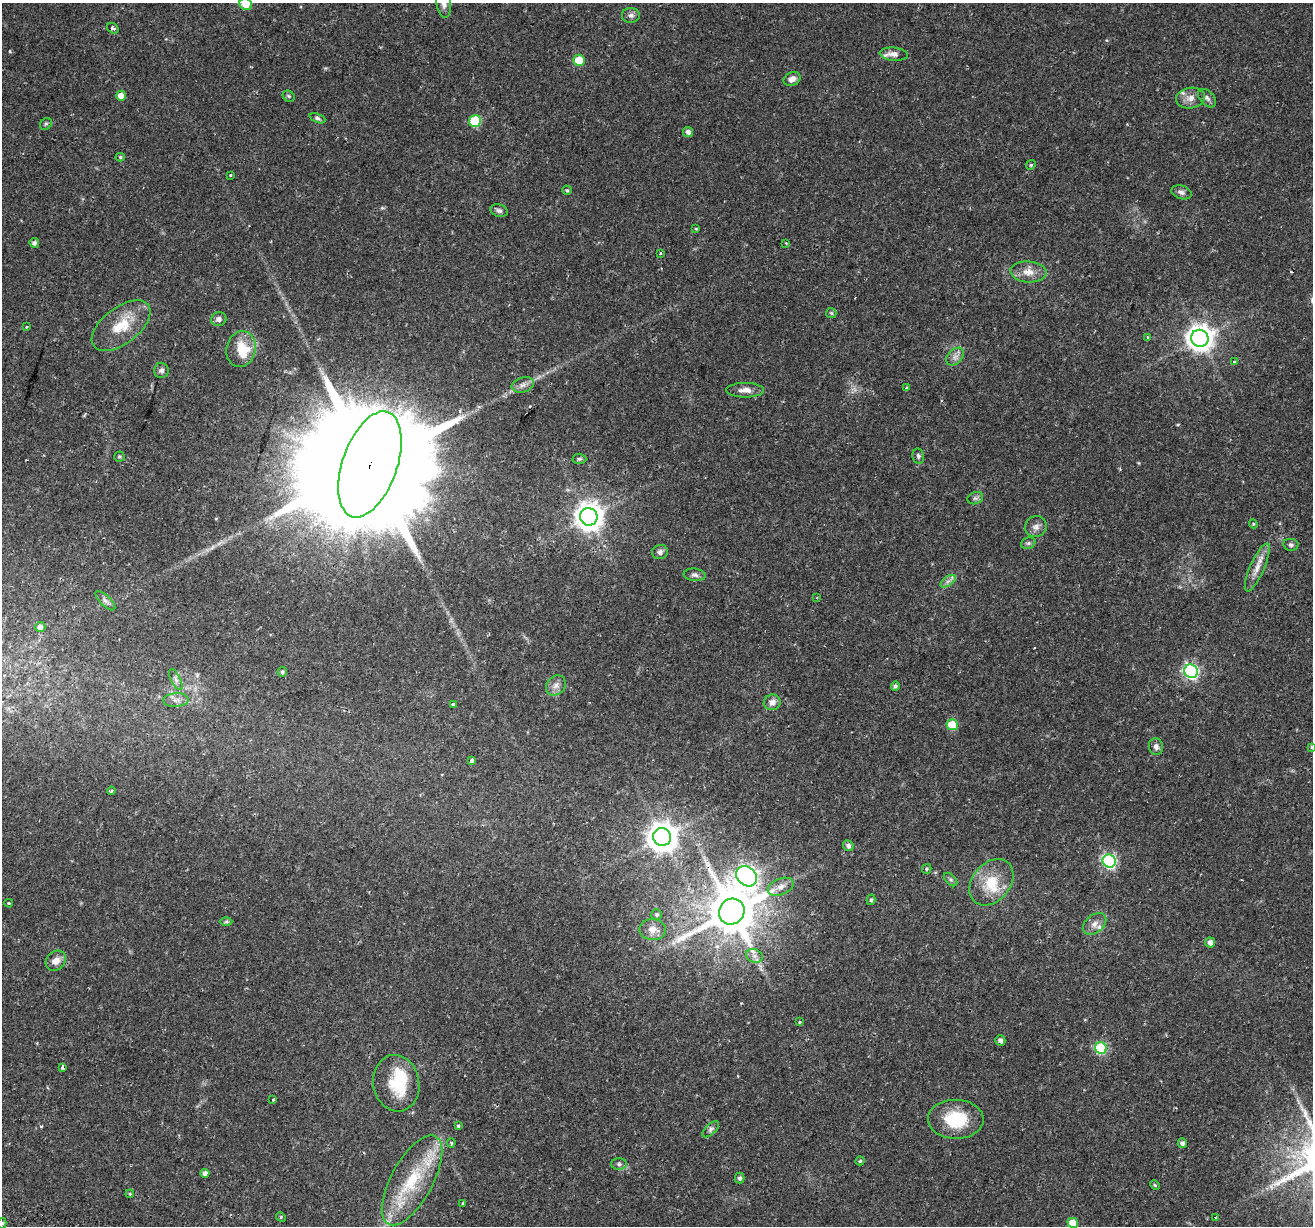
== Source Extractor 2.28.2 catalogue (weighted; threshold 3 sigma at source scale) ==
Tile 7 of 4 x 4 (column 3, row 2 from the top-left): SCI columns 2699-4009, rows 2801-4024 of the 5386 x 5541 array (HDU 1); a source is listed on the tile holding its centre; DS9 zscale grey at full resolution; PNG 1315 x 1228 px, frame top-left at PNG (2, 3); each listed source drawn as its Kron ellipse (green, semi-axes under 4 px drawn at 4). Shown black and unused: <1% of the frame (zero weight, under 2 of 3 exposures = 5% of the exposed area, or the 3 px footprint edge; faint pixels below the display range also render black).
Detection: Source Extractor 2.28.2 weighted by HDU 2 'WHT'; one run over the whole footprint, this tile lists its part. Background 0.0387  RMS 0.0035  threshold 0.0159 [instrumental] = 3 sigma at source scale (4.5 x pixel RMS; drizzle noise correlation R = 1.50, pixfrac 1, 0.0396/0.0396 arcsec/px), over >= 5 px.
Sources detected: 113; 1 inside a brighter object's white glare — neither listed nor drawn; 2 inside a brighter listed object's ellipse — not listed separately; the other 110 listed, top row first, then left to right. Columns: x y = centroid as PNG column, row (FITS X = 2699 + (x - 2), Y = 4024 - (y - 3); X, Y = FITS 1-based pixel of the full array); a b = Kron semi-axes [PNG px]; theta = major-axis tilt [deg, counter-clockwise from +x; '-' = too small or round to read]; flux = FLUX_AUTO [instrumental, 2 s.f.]
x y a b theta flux
246 4 6 5 - 7.7
444 4 14 7 -83 1.8
631 15 9 7 -2 1.3
113 28 6 5 - 0.88
894 54 14 6 -5 2
579 60 5 5 - 10
792 79 9 6 25 2.2
121 96 5 5 - 3.6
289 96 6 5 - 0.66
1190 98 14 10 10 3
1207 98 11 7 -46 1.3
317 118 8 4 -22 0.71
475 121 6 6 - 19
46 124 6 5 - 0.62
688 132 5 5 - 1.3
120 157 4 4 - 0.43
1031 165 5 4 - 0.47
231 175 3 3 - 0.89
567 190 5 4 - 0.54
1181 192 10 6 -19 1.2
499 211 9 6 -18 1.1
696 229 4 3 - 0.35
34 243 5 4 - 1.1
786 243 3 3 - 0.25
660 253 3 3 - 0.75
1028 272 18 10 -4 3.9
831 313 5 5 - 0.5
219 319 7 7 - 1.4
26 326 3 3 - 0.76
121 326 34 18 38 11
1148 337 3 3 - 0.75
1200 338 9 8 - 390
241 349 18 14 76 8.1
955 357 10 7 45 1.8
1235 362 4 3 - 0.44
161 370 7 7 - 1
523 385 11 7 15 1.8
907 388 4 3 - 0.47
745 390 19 7 0 2.8
918 456 7 6 - 0.78
119 457 5 5 - 0.58
579 459 7 5 -3 0.65
370 464 55 27 71 23000
975 498 8 6 19 0.9
589 517 9 8 - 460
1253 524 4 4 - 0.37
1036 527 11 10 - 1.9
1028 543 7 5 21 0.78
1291 545 7 6 - 0.85
660 552 8 7 - 1.4
1257 567 26 7 66 3.7
695 575 11 6 -6 1.1
948 581 9 4 36 1.2
817 598 4 3 - 0.31
105 601 13 5 -44 1.3
40 627 5 5 - 1.6
1191 671 7 6 - 80
282 672 5 4 - 0.59
176 679 11 4 -63 1.2
556 685 11 9 46 2
895 686 5 4 - 0.76
176 700 13 7 3 2
772 702 8 7 - 2
453 704 3 3 - 0.67
952 725 5 5 - 12
1156 747 8 7 - 1.3
1312 747 4 4 - 0.58
472 760 4 3 - 1.5
111 791 4 3 - 1.4
662 837 9 9 - 520
848 846 6 5 - 1.1
1109 861 7 6 - 63
927 869 5 4 - 0.48
747 876 11 9 -42 180
951 879 8 5 -45 0.73
991 882 26 19 50 11
781 887 14 8 22 2.4
871 900 5 4 - 0.59
9 903 4 3 - 0.39
732 912 13 12 - 1900
657 915 5 5 - 0.68
226 922 6 4 1 0.5
1094 924 13 9 39 2.4
652 930 13 10 -4 3
1210 942 5 5 - 1.7
754 956 9 6 -21 1.7
56 961 11 9 45 2.9
799 1022 3 3 - 0.36
1000 1040 5 5 - 1.3
1101 1048 6 6 - 30
62 1068 4 3 - 1.3
396 1083 28 23 -80 13
273 1100 3 3 - 0.62
956 1119 28 19 -1 15
458 1126 3 3 - 0.49
711 1129 10 5 43 1
451 1143 5 3 - 0.57
1182 1143 5 4 - 1
860 1161 4 4 - 0.43
619 1164 8 5 -1 0.84
205 1173 4 4 - 1.4
740 1178 5 5 - 0.87
412 1180 50 21 61 22
1155 1185 5 4 - 0.42
130 1194 4 3 - 0.32
462 1203 3 2 - 0.38
281 1217 5 4 - 0.41
1216 1217 3 3 - 1.5
2 1223 5 4 - 0.62
1073 1223 5 5 - 7.4
Overlapping masked pixels (flux is a lower limit): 3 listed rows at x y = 370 464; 732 912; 62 1068
Isophote crosses this tile's border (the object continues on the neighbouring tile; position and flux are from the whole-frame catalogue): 5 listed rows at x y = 246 4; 444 4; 1312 747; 2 1223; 1073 1223